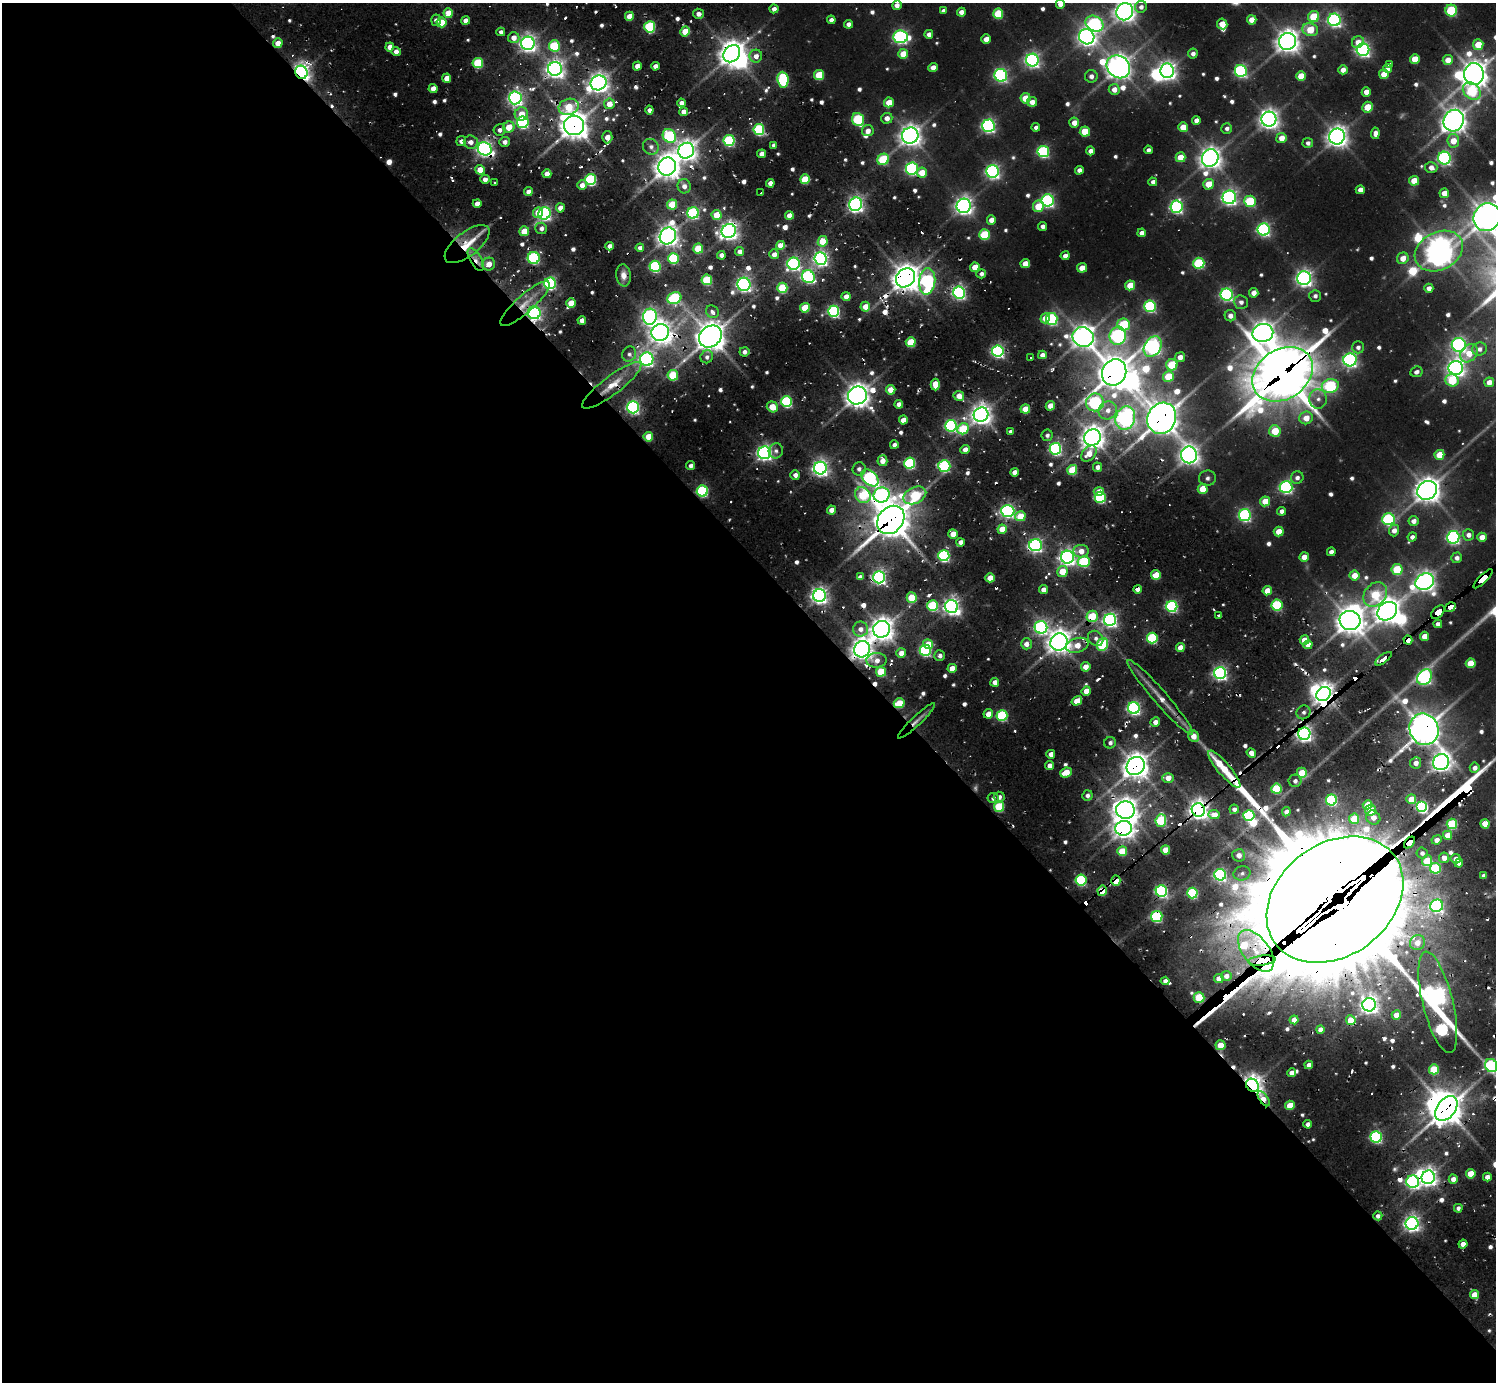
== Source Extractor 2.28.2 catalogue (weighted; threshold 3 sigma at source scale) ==
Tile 9 of 4 x 4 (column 1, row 3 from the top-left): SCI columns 66-1559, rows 1532-2911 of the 6309 x 6286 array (HDU 1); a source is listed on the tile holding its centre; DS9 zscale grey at full resolution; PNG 1498 x 1384 px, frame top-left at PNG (2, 3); each listed source drawn as its Kron ellipse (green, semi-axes under 4 px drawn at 4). Shown black and unused: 59% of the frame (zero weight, under 2 of 3 exposures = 12% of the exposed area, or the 3 px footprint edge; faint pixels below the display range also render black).
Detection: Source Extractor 2.28.2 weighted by HDU 2 'WHT'; one run over the whole footprint, this tile lists its part. Background 0.0933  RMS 0.01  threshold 0.0457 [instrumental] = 3 sigma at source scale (4.5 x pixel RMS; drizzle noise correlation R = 1.50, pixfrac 1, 0.05/0.05 arcsec/px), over >= 5 px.
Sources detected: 729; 5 too faint to see at this stretch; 13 inside a brighter object's white glare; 50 cosmic-ray / hot-pixel residue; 1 long thin detection or spike segment (spike, bleed or trail) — neither listed nor drawn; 6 inside a brighter listed object's ellipse — not listed separately; of the other 654, all 500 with FLUX_AUTO >= 4.59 (the completeness limit of this list) listed and drawn (154 fainter detections not listed), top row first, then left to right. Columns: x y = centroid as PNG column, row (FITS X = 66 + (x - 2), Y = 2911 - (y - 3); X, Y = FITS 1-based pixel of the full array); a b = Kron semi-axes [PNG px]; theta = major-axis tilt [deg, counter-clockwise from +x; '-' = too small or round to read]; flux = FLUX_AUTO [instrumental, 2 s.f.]
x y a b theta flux
1060 4 4 4 - 12
897 5 5 4 - 7.3
1141 7 6 6 - 6.3
774 9 4 4 - 7.5
943 10 4 4 - 4.6
1451 10 6 6 - 92
961 12 4 4 - 9.3
1125 12 9 8 - 960
448 13 4 4 - 27
698 14 5 5 - 7.3
998 14 5 5 - 58
629 16 4 4 - 20
1314 17 6 5 - 56
436 20 5 5 - 7.3
831 20 4 4 - 6.7
1252 20 5 4 - 20
1334 20 6 6 - 350
466 21 4 4 - 11
441 22 5 5 - 39
848 24 4 4 - 7.4
1095 24 9 7 -33 220
1222 24 5 5 - 26
650 27 5 5 - 130
1310 30 8 6 -14 37
685 31 5 4 - 29
501 32 4 4 - 5.8
929 34 4 4 - 7.8
901 37 7 6 - 310
1087 37 8 7 - 710
514 38 6 5 - 12
986 39 4 4 - 14
1287 41 8 8 - 1200
1358 42 6 5 - 15
278 43 5 4 - 15
528 43 6 6 - 610
1478 45 5 5 - 29
554 46 5 5 - 90
390 47 4 4 - 13
1363 50 6 6 - 370
396 51 4 4 - 8.6
732 54 9 7 48 1400
903 54 5 5 - 28
1193 54 5 5 - 6.1
756 56 6 6 - 10
1415 59 5 5 - 29
1032 60 6 6 - 410
1448 60 5 5 - 18
478 63 5 5 - 84
1389 64 4 3 - 4.8
637 66 4 4 - 12
655 66 4 4 - 8.8
1118 67 12 10 -40 1300
933 68 4 4 - 11
1388 68 4 4 - 7.9
555 69 7 7 - 760
1343 70 5 4 - 9.7
1167 71 7 7 - 650
1241 71 6 6 - 240
301 72 7 6 - 740
1384 74 5 5 - 19
1474 74 11 10 - 1600
819 75 5 5 - 50
1001 75 6 6 - 280
1091 76 6 6 - 7.3
1301 76 5 5 - 34
447 78 4 4 - 14
783 80 8 5 -84 140
598 83 8 7 - 910
433 88 4 4 - 12
1114 89 5 5 - 12
1472 91 10 7 -40 110
1366 92 4 4 - 14
515 98 6 6 - 430
1026 98 5 5 - 37
889 102 5 5 - 24
1032 102 5 5 - 9.6
681 103 4 4 - 7.2
609 104 5 5 - 19
569 107 10 8 19 41
1368 107 5 5 - 27
649 110 4 4 - 4.9
683 112 4 4 - 9.8
521 114 7 6 - 19
887 118 5 5 - 9.7
858 119 6 5 - 130
1269 119 7 7 - 850
1196 120 4 4 - 10
1454 121 11 10 - 1300
523 122 6 6 - 200
1074 123 5 5 - 12
574 125 10 10 - 1700
988 126 6 6 - 340
509 127 6 5 - 24
1036 127 4 4 - 5.1
1183 127 5 5 - 21
1227 128 5 5 - 5.1
500 130 6 5 - 6.4
759 130 5 5 - 140
868 131 6 5 - 9.6
1085 132 5 5 - 34
1375 133 6 4 83 7.6
669 136 7 6 - 140
910 136 8 8 - 1100
607 137 6 5 - 13
1337 137 8 7 - 1000
1281 138 5 5 - 16
729 140 5 5 - 150
461 141 5 5 - 6.4
1453 141 7 6 - 21
471 142 7 6 - 8.7
505 142 5 5 - 6.6
1308 143 5 5 - 5.3
774 145 4 4 - 5.5
651 147 8 7 - 6.2
485 149 7 6 - 510
1148 150 4 4 - 4.8
686 151 8 7 - 940
1043 151 6 5 - 190
1090 151 4 4 - 7.8
762 154 4 4 - 11
1181 157 5 5 - 28
1210 158 9 8 - 1100
1444 158 6 6 - 300
883 159 6 5 - 87
667 166 9 8 - 1400
1431 167 6 5 - 8.8
912 169 6 6 - 240
480 170 4 4 - 22
1079 170 4 4 - 7.2
993 171 6 6 - 380
922 173 5 5 - 26
547 174 4 4 - 13
485 179 5 4 - 8.1
805 179 5 5 - 44
591 180 5 5 - 160
1414 181 5 5 - 27
1153 182 4 4 - 6
495 183 3 3 - 7
770 183 4 4 - 10
1208 184 5 5 - 25
582 185 5 4 - 9.3
684 186 7 6 - 9.1
1360 190 4 4 - 11
528 192 4 4 - 8.7
761 193 3 3 - 5.8
1444 193 5 4 - 16
1229 197 7 6 - 460
1048 200 6 6 - 280
1250 201 6 5 - 98
477 204 4 4 - 13
672 204 5 5 - 49
856 204 7 6 - 500
964 206 7 7 - 690
1038 206 6 5 - 36
1176 207 6 6 - 270
560 208 4 4 - 13
538 212 5 5 - 18
544 213 6 6 - 350
693 213 6 5 - 180
717 215 5 5 - 30
789 215 4 4 - 13
1487 217 14 13 - 1900
991 220 4 4 - 12
1043 226 4 4 - 5.1
541 228 6 5 - 6.3
1264 229 6 6 - 290
524 231 5 4 - 29
729 231 7 6 - 730
1142 233 4 4 - 7.5
984 235 5 5 - 71
668 236 9 7 54 910
823 241 5 5 - 32
467 244 27 12 38 39
780 245 4 4 - 16
609 246 4 4 - 7.4
640 248 4 4 - 6.1
698 249 5 5 - 51
739 251 5 4 - 7.4
1439 251 25 19 27 1700
774 254 5 4 - 8.8
721 255 4 4 - 6.8
1065 256 4 4 - 11
534 258 6 6 - 160
673 258 5 5 - 110
1403 258 6 5 - 16
821 259 6 6 - 430
476 260 12 5 -60 12
1199 263 5 5 - 110
489 264 6 6 - 14
794 264 6 6 - 310
1025 264 5 4 - 16
655 266 5 5 - 160
975 267 4 4 - 24
1082 268 5 4 - 24
981 274 5 4 - 5.7
623 275 11 7 -85 9
808 277 7 6 - 230
906 278 10 8 44 1700
1304 278 7 7 - 580
707 280 5 5 - 72
927 281 13 8 85 230
550 283 6 5 - 210
744 284 6 6 - 380
1130 285 5 5 - 38
782 288 5 5 - 74
1429 288 4 4 - 7.7
959 293 6 6 - 310
1254 293 4 4 - 10
1227 294 6 6 - 260
846 296 4 4 - 12
1315 296 6 5 - 5
674 298 7 5 23 140
1241 302 7 7 - 6.1
571 303 5 4 - 26
525 304 32 8 42 25
1150 306 6 6 - 180
865 307 5 5 - 19
805 308 5 5 - 45
834 311 5 5 - 220
712 312 7 6 - 7.5
534 313 6 6 - 300
1230 316 6 5 - 8.1
650 317 8 7 - 460
1045 318 5 4 - 16
1052 319 6 6 - 200
582 320 4 4 - 11
1124 324 6 6 - 80
660 332 9 8 - 1100
1263 333 10 9 - 1200
710 336 12 10 38 2000
1118 336 9 8 - 350
1083 337 11 9 -23 1200
911 342 5 5 - 51
1459 345 7 7 - 380
1153 347 11 8 58 500
1358 347 6 5 - 5.6
1480 349 7 6 - 5.5
998 351 5 5 - 280
744 352 5 4 - 6
1469 353 10 7 50 21
629 354 8 7 - 5.5
1042 355 4 4 - 8.3
707 357 6 6 - 5.2
1180 357 5 4 - 11
1031 358 3 3 - 6.8
647 359 7 6 - 360
1350 360 6 6 - 380
1172 365 5 5 - 67
1456 368 7 7 - 680
1114 372 13 12 - 2300
1416 372 6 5 - 5.5
1282 374 32 24 34 5600
673 375 5 5 - 54
1168 376 5 5 - 52
1452 380 6 6 - 60
1489 382 5 4 - 12
612 385 36 9 37 32
935 385 6 4 -88 25
1330 386 8 6 13 150
891 390 4 4 - 20
857 395 10 9 - 1200
959 396 5 5 - 14
1318 399 10 9 - 6.6
786 402 5 5 - 160
1095 402 9 9 - 240
899 404 4 4 - 7.6
1050 406 4 4 - 20
633 407 6 6 - 310
772 407 6 5 - 25
1025 409 5 4 - 28
1108 410 9 9 - 14
981 415 7 7 - 960
1125 418 12 9 72 560
1162 418 16 14 63 2400
1306 418 6 6 - 19
903 420 4 4 - 13
951 426 6 6 - 200
963 429 6 5 - 69
1275 431 6 5 - 38
1010 432 4 4 - 4.9
1047 435 6 5 - 4.8
648 437 5 5 - 25
1092 437 8 8 - 1200
894 445 4 4 - 5.8
965 449 4 4 - 10
1055 449 6 6 - 220
776 451 7 7 - 5.3
765 453 6 6 - 430
1089 454 9 6 48 17
1189 455 8 8 - 860
1439 455 5 5 - 35
882 461 5 5 - 13
910 463 5 5 - 140
691 466 4 4 - 6.3
944 466 6 6 - 180
1098 467 4 4 - 8
820 468 6 6 - 580
859 469 7 6 - 4.9
1072 470 5 5 - 52
1015 472 4 4 - 11
795 475 5 4 - 7.7
870 478 10 6 -44 250
1207 478 8 7 - 4.6
1297 478 6 6 - 5.9
1286 487 6 6 - 260
1203 489 5 5 - 30
1427 490 10 9 - 1400
702 491 5 5 - 160
1099 491 5 4 - 14
863 495 8 7 - 76
881 495 8 7 - 380
915 495 12 8 26 73
1100 497 5 5 - 160
1265 501 5 5 - 27
831 510 4 4 - 12
1008 511 6 6 - 350
1281 511 4 4 - 6.7
1245 515 6 6 - 240
1020 516 5 5 - 34
1388 519 6 6 - 160
891 520 15 12 48 3000
1414 521 5 5 - 9.1
1002 529 5 4 - 26
1394 530 6 5 - 8.1
1279 532 5 5 - 21
953 534 5 4 - 20
1468 535 5 5 - 7.2
1412 537 4 4 - 5.8
1453 537 6 6 - 300
1482 537 4 4 - 18
960 542 4 4 - 7.7
1036 545 6 6 - 350
1081 551 8 6 1 15
1331 552 4 4 - 7.4
944 556 5 5 - 200
1067 557 6 6 - 570
1304 557 5 4 - 14
1457 558 5 5 - 6.7
1084 561 6 5 - 98
1397 569 5 5 - 71
1062 571 6 5 - 28
1156 575 5 4 - 37
1354 575 5 5 - 18
860 577 4 4 - 6.8
879 577 6 6 - 370
990 578 4 4 - 21
1483 579 13 3 45 1300
1425 582 9 8 - 880
1137 589 4 4 - 9.2
1043 590 4 4 - 9.9
1267 591 4 4 - 21
1375 594 13 10 51 53
819 596 6 6 - 590
912 597 5 5 - 45
1277 605 5 5 - 100
933 606 5 5 - 110
1172 606 5 5 - 190
951 607 7 6 - 600
1450 607 5 2 - 430
1387 611 10 8 38 1400
1438 612 8 5 44 310
1219 615 4 3 - 5
1092 616 5 5 - 46
1110 620 6 6 - 410
1350 621 10 9 - 1600
1438 624 4 4 - 6.7
1041 627 6 6 - 330
860 629 7 7 - 9.2
882 629 9 8 - 1100
1425 636 5 4 - 16
1096 638 8 7 - 6.1
1152 638 5 5 - 120
1304 640 4 4 - 20
1408 640 4 4 - 410
1059 642 9 8 - 1200
928 644 5 5 - 22
1026 644 5 5 - 10
1102 644 6 5 - 110
1077 645 11 7 16 19
1308 645 4 4 - 9.6
1180 648 4 4 - 17
862 649 8 8 - 1000
925 650 5 5 - 200
901 653 5 4 - 12
940 656 5 5 - 6.8
1383 659 10 3 36 120
876 660 10 7 3 11
1471 663 5 5 - 35
1086 667 5 5 - 14
952 668 4 4 - 18
881 672 5 5 - 46
1220 673 6 6 - 380
1425 677 8 6 50 380
995 682 4 4 - 11
1086 691 4 4 - 16
1324 694 8 6 47 1000
1160 697 49 7 -49 23
1077 701 5 4 - 26
899 703 5 5 - 43
1134 708 6 6 - 320
1303 712 7 6 - 5.2
988 714 5 4 - 15
1002 715 5 5 - 130
917 721 25 5 43 9.3
1155 722 5 4 - 12
1424 729 16 14 -68 2200
1304 734 6 6 - 510
1193 736 6 5 - 14
1110 743 6 5 - 5
1251 753 5 4 - 11
1051 754 4 4 - 9.9
1441 762 8 7 - 830
1416 763 5 5 - 10
1049 766 4 4 - 8.3
1136 766 9 8 - 1400
1475 768 5 5 - 7.1
1224 769 23 6 -50 39
1066 772 6 4 24 27
1302 773 5 5 - 36
1168 778 5 5 - 15
1295 781 6 6 - 5.5
1276 789 5 5 - 80
1087 795 5 5 - 6.3
999 797 5 5 - 6.8
993 798 5 5 - 4.8
1411 799 5 5 - 22
1331 800 5 5 - 150
1367 805 5 4 - 24
999 807 5 5 - 77
1422 807 5 5 - 190
1234 809 5 4 - 5.6
1125 810 9 8 - 1100
1198 810 7 6 - 1000
1370 810 5 5 - 23
1286 812 5 4 - 6.8
1214 815 5 4 - 26
1249 815 5 5 - 180
1373 818 7 6 - 11
1354 819 5 5 - 41
1161 820 6 5 - 90
1452 824 5 5 - 83
1485 824 4 4 - 26
1124 828 8 7 - 1000
1448 835 4 4 - 20
1437 840 5 4 - 8.6
1410 843 7 4 50 880
1166 850 4 4 - 23
1122 851 5 5 - 38
1422 853 5 5 - 5.1
1239 855 6 6 - 10
1444 858 5 5 - 9
1456 859 5 4 - 9.4
1427 861 5 5 - 40
1459 863 4 4 - 7.8
1435 868 5 5 - 97
1242 873 8 7 - 5
1220 875 6 6 - 270
1483 876 4 4 - 5.4
1081 880 5 5 - 140
1116 881 5 4 - 35
1102 891 5 4 - 30
1161 891 6 5 - 250
1192 893 5 5 - 120
1335 900 74 56 36 90000
1437 906 6 6 - 300
1157 917 5 5 - 160
1417 943 8 7 - 14
1256 951 24 13 -53 2300
1262 960 13 5 6 4000
1226 976 5 5 - 9.1
1219 979 4 4 - 13
1165 981 4 4 - 7
1199 997 5 5 - 48
1438 1002 52 15 -76 950
1369 1005 7 6 - 700
1396 1015 5 4 - 17
1294 1020 4 4 - 13
1351 1020 5 5 - 26
1320 1029 4 4 - 9.7
1220 1045 5 5 - 23
1309 1065 4 4 - 8
1491 1066 7 6 - 170
1434 1069 5 5 - 57
1291 1073 4 4 - 9.6
1252 1085 7 6 - 970
1264 1099 8 4 -56 18
1290 1105 5 4 - 30
1446 1108 14 9 51 2000
1308 1124 4 4 - 8.1
1376 1137 5 5 - 210
1471 1174 5 4 - 30
1428 1177 7 6 - 730
1487 1177 4 4 - 11
1453 1179 4 4 - 9.6
1413 1182 6 6 - 300
1458 1208 4 4 - 4.6
1378 1216 4 4 - 5.7
1412 1223 6 6 - 550
1463 1244 4 4 - 13
1474 1295 4 4 - 22
Overlapping masked pixels (flux is a lower limit): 63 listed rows (the first 20) at x y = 732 54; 555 69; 301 72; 598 83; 574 125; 607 137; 485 149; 591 180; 729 231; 467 244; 476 260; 808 277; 906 278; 525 304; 534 313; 660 332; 710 336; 1114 372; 1282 374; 612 385
Isophote crosses this tile's border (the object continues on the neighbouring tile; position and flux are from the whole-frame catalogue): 5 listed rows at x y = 1060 4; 1125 12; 1474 74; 1487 217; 1491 1066